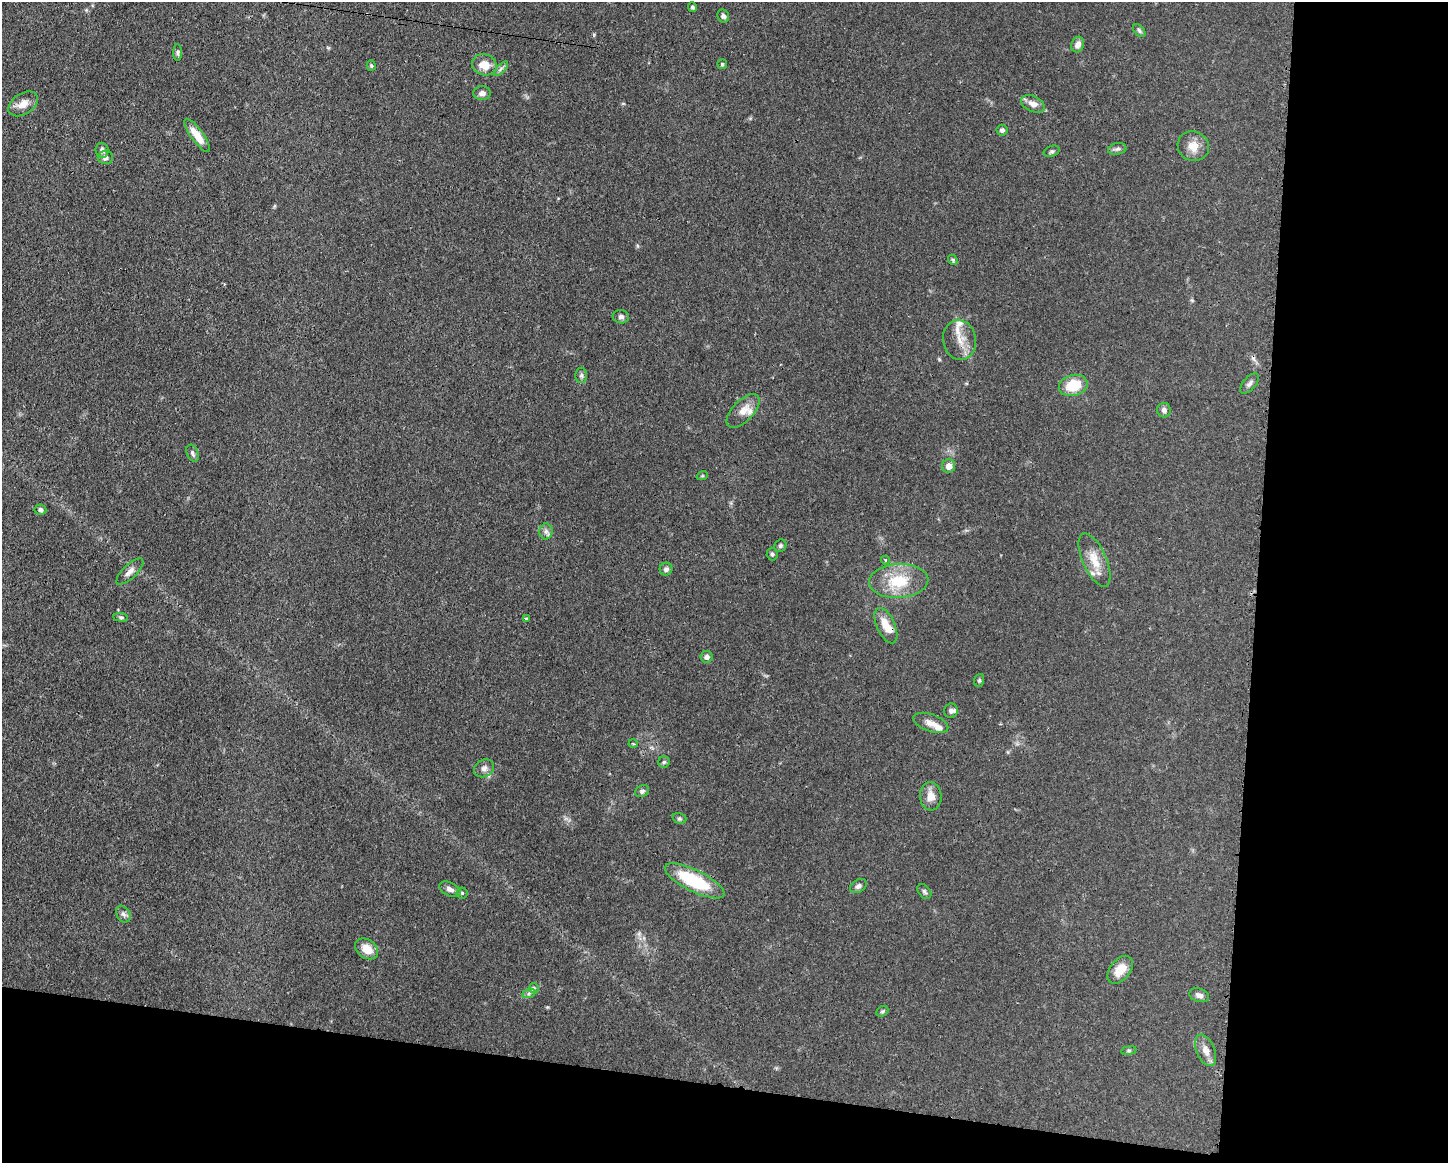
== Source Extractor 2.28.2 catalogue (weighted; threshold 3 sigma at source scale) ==
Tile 12 of 3 x 4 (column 3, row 4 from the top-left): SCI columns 3008-4453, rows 3-1163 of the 4683 x 4649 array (HDU 1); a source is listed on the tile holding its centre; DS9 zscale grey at full resolution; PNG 1450 x 1165 px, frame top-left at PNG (2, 2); each listed source drawn as its Kron ellipse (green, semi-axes under 4 px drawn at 4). Shown black and unused: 20% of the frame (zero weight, under 3 of 4 exposures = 1% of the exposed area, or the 3 px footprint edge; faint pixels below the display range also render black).
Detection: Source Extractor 2.28.2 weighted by HDU 2 'WHT'; one run over the whole footprint, this tile lists its part. Background 0.0591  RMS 0.0043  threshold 0.0194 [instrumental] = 3 sigma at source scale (4.5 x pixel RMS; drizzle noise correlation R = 1.50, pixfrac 1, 0.05/0.05 arcsec/px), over >= 5 px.
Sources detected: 73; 1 cosmic-ray / hot-pixel residue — neither listed nor drawn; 6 inside a brighter listed object's ellipse — not listed separately; the other 66 listed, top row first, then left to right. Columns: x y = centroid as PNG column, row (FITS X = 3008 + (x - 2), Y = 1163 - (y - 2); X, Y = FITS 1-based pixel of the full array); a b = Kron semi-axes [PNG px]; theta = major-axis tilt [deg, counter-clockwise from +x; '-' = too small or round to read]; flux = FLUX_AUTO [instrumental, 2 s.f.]
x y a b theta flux
692 7 5 4 - 0.76
723 16 6 5 - 1.2
1139 31 8 4 -47 0.87
1078 45 8 6 72 2.4
178 52 8 4 89 0.94
722 64 5 5 - 0.71
484 65 13 10 -18 5.8
371 66 5 4 - 0.5
501 69 9 3 45 1
482 93 8 7 - 1.9
23 104 16 10 33 4.2
1033 104 12 7 -25 2.8
1002 130 5 5 - 1.2
197 135 20 6 -53 6.4
1193 146 16 14 -26 5.2
1117 149 9 6 10 1.1
102 150 7 6 - 1.5
1052 151 8 5 20 0.87
105 157 7 6 - 1.8
953 260 5 4 - 0.61
621 317 8 6 -9 1.3
959 340 20 16 -80 6.8
581 375 8 6 -90 1.1
1250 383 12 6 48 1.5
1073 385 14 10 14 12
1164 410 7 7 - 1.4
743 411 21 10 46 4.6
193 453 9 5 -68 1.2
949 466 7 6 - 2.9
702 476 6 3 18 0.49
40 510 6 5 - 1.1
546 531 8 6 90 1.5
780 546 6 6 - 0.86
772 554 6 5 - 0.81
885 560 4 4 - 0.48
1094 560 28 12 -66 7.6
666 569 6 6 - 1.3
130 571 17 6 44 2.5
899 581 29 17 3 15
121 617 7 3 -7 0.7
526 619 3 3 - 1.3
886 626 19 9 -66 5.7
706 657 6 6 - 1.7
979 680 6 5 - 0.67
951 711 7 6 - 1.2
931 723 18 8 -19 3.5
633 744 4 3 - 0.44
664 762 6 5 - 0.75
484 768 10 8 28 2
642 791 7 5 29 1.1
931 796 14 11 -85 4.2
679 818 7 5 -16 0.76
695 881 33 10 -26 26
858 886 9 6 33 1.4
450 889 11 6 -25 1.9
924 891 8 5 -51 1.1
462 893 5 5 - 0.64
123 914 9 6 -58 1.5
367 949 12 9 -36 5.8
1120 970 16 10 52 6.2
534 988 5 5 - 0.73
529 993 7 4 20 0.98
1199 995 10 6 -18 1.9
882 1011 6 4 29 0.67
1206 1050 16 9 -67 3.7
1129 1051 8 4 8 0.7